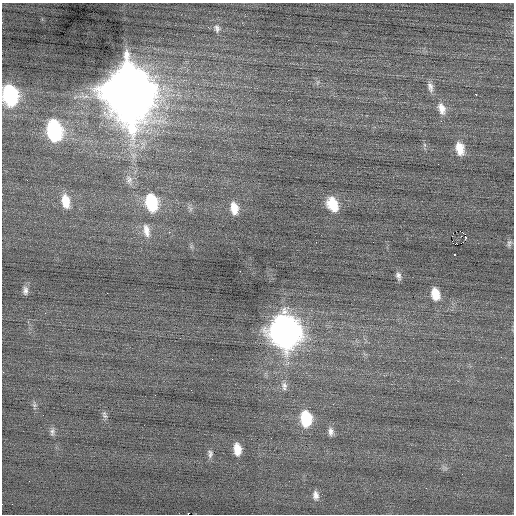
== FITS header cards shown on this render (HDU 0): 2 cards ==
NAXIS1  =                  512 / Axis length
NAXIS2  =                  512 / Axis length

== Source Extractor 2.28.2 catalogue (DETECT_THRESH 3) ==
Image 512 x 512 px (HDU 0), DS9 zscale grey, 1 PNG px = 1 image px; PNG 516 x 516 px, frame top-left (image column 1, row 512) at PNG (2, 3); no overlay
Background 0.0458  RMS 0.76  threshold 2.27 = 3 sigma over >= 5 px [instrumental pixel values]
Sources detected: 43; all 43 listed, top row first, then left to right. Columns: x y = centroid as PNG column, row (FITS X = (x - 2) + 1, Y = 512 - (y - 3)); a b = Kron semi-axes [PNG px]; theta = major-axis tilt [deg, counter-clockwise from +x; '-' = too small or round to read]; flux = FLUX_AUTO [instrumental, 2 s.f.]
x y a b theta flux
217 28 12 8 -75 250
318 82 8 3 71 88
430 87 15 7 -76 290
128 92 21 16 -79 380000
476 94 3 2 - 490
10 95 15 10 -79 7100
442 109 17 10 -71 550
441 121 2 2 - 82
54 130 15 10 -78 7400
460 148 15 9 -77 840
27 180 2 2 - 26
129 180 13 9 -73 340
65 201 16 9 -80 930
151 202 15 10 -78 3100
333 204 15 10 -66 1300
234 208 14 9 -80 720
190 209 9 5 -64 140
146 230 19 9 -80 530
460 231 2 2 - 410
169 232 2 2 - 190
465 238 3 2 - 65
456 243 3 2 - 57
509 243 9 6 76 140
454 254 3 2 - 140
240 271 2 2 - 190
398 276 10 6 -76 210
25 291 12 7 88 230
435 294 14 9 -78 920
45 313 2 2 - 180
284 331 17 14 -78 62000
501 357 3 2 - 92
212 359 3 2 - 40
3 372 3 2 - 95
284 386 13 8 -85 320
34 405 9 6 -78 130
105 416 9 6 -16 130
306 418 14 10 -85 2600
52 432 11 6 86 180
331 432 12 7 -81 270
237 449 12 7 -84 710
210 454 12 7 -89 200
316 495 11 7 -82 280
12 504 2 2 - 35
At the frame edge (FLAGS 8, measured only in part): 2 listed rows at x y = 10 95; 3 372